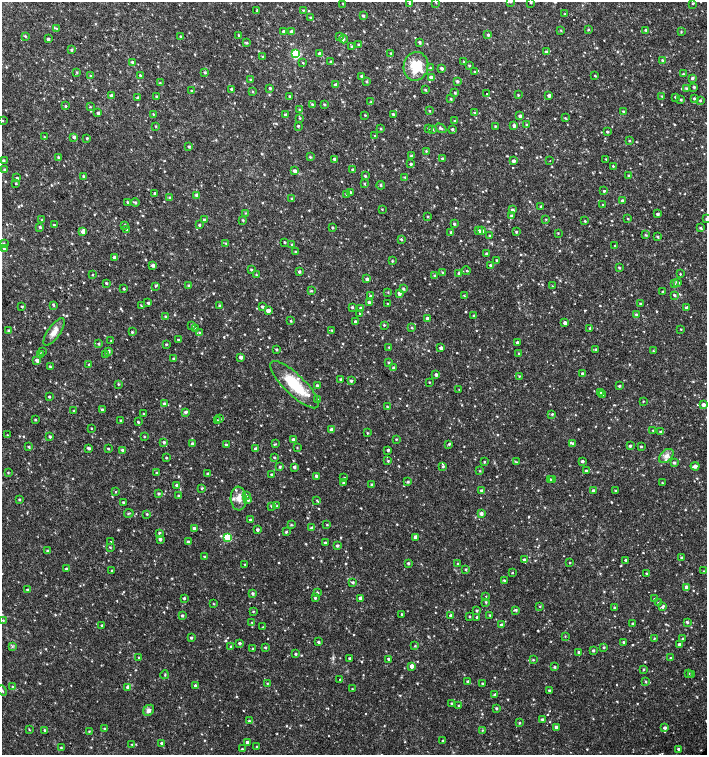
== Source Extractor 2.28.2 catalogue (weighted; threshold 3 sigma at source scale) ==
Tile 11 of 4 x 4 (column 3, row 3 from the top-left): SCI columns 3044-4453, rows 1507-3012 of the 6023 x 6029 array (HDU 1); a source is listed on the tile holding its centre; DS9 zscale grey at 2 x 2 block average (1 PNG px = mean of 2 x 2 image px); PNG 709 x 757 px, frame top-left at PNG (2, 2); each listed source drawn as its Kron ellipse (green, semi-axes under 4 px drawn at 4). Shown black and unused: <1% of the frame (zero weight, under 2 of 3 exposures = <1% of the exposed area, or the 3 px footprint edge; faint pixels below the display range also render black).
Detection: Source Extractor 2.28.2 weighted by HDU 2 'WHT'; one run over the whole footprint, this tile lists its part. Background 0.0179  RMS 0.0033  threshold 0.0149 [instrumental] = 3 sigma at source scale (4.5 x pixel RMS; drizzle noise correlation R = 1.50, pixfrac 1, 0.0396/0.0396 arcsec/px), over >= 5 px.
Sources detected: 870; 1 cosmic-ray / hot-pixel residue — neither listed nor drawn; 1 coinciding with a brighter row at this scale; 12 inside a brighter listed object's ellipse — not listed separately; of the other 856, all 500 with FLUX_AUTO >= 0.564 (the completeness limit of this list) listed and drawn (356 fainter detections not listed), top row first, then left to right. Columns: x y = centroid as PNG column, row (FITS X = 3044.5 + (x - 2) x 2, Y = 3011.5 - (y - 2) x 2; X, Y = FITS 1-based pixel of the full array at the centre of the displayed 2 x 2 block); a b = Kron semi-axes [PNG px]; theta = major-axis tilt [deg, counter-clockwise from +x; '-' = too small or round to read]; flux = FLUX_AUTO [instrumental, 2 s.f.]
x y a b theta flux
436 2 2 2 - 0.72
510 2 3 3 - 0.92
410 3 3 2 - 1.1
531 3 2 2 - 0.7
693 3 3 2 - 0.85
343 4 3 2 - 0.58
257 10 3 2 - 0.71
303 10 3 2 - 0.66
565 14 2 2 - 0.66
363 16 3 2 - 1.3
310 17 3 2 - 0.86
57 28 4 3 - 1.1
588 29 3 2 - 0.77
561 30 3 3 - 0.62
646 30 3 3 - 1
284 31 2 2 - 2.7
292 32 3 3 - 3.9
681 32 3 3 - 0.63
238 35 3 3 - 0.73
488 35 3 2 - 1.3
25 36 3 3 - 0.9
180 36 2 2 - 0.69
340 36 3 2 - 0.7
48 39 2 2 - 1.6
344 39 4 3 - 1
420 42 3 3 - 1.1
247 43 3 3 - 0.76
359 45 3 2 - 1.4
352 47 3 3 - 1.3
71 50 3 3 - 0.92
546 52 4 3 - 2.1
391 53 3 2 - 0.7
296 54 3 3 - 56
319 54 3 3 - 2.1
262 57 3 3 - 0.81
663 60 3 2 - 1.3
132 62 3 3 - 1.4
331 62 3 3 - 0.99
464 62 2 2 - 1.1
303 63 3 2 - 0.63
416 66 14 12 78 20
469 66 3 2 - 0.66
430 68 3 3 - 0.79
442 68 3 2 - 1.8
77 72 3 3 - 0.77
205 72 3 3 - 1.1
475 72 3 2 - 0.65
683 74 2 2 - 0.82
91 76 3 3 - 0.87
140 76 4 2 - 1
362 76 2 2 - 2
595 76 2 2 - 0.76
431 77 3 3 - 3
692 78 3 3 - 1.3
251 80 3 2 - 1
457 81 3 3 - 1.4
367 82 3 2 - 0.91
160 83 3 3 - 0.74
336 85 3 3 - 2.7
694 87 3 2 - 1.3
270 88 2 2 - 1.1
686 88 3 3 - 0.97
232 89 3 2 - 1.5
425 90 3 2 - 0.9
192 91 3 2 - 0.91
252 91 3 2 - 0.57
455 93 3 2 - 0.9
487 94 2 2 - 1.2
111 95 3 3 - 1.8
518 95 2 2 - 0.7
156 96 3 2 - 0.82
289 96 3 2 - 1.1
549 96 2 2 - 2.4
662 96 2 2 - 0.62
675 97 2 2 - 1.2
137 98 3 3 - 1.1
451 99 3 2 - 0.82
680 99 3 3 - 0.87
694 99 3 3 - 1.3
700 101 3 2 - 0.83
371 102 3 3 - 0.66
313 105 3 3 - 1.6
324 105 3 2 - 0.8
66 106 3 2 - 0.83
90 107 3 2 - 0.63
299 110 4 3 - 0.61
429 111 2 2 - 0.66
623 112 2 2 - 1
98 113 3 2 - 1.5
475 113 3 3 - 0.73
153 114 3 2 - 0.67
393 114 3 2 - 1
285 115 3 3 - 1.4
365 115 2 2 - 0.63
520 116 2 2 - 1.8
300 118 3 3 - 0.77
565 118 4 3 - 0.81
2 120 3 2 - 0.61
455 121 3 2 - 0.87
526 124 3 3 - 0.75
156 126 3 2 - 0.69
298 126 2 2 - 1.1
495 126 3 2 - 0.73
514 126 3 2 - 2.1
428 128 3 2 - 0.58
441 128 6 3 -32 1.4
381 129 3 3 - 0.78
432 129 3 2 - 0.61
452 129 3 2 - 1.2
607 132 2 2 - 0.99
375 136 3 2 - 0.7
44 137 3 2 - 0.62
74 137 3 3 - 1.9
87 138 2 2 - 0.86
629 141 2 2 - 0.79
189 147 3 2 - 1.1
426 151 3 2 - 0.64
411 156 3 3 - 0.92
58 157 3 2 - 1.1
310 157 3 2 - 1
334 159 3 3 - 1.5
443 159 4 2 - 1.7
606 159 2 2 - 0.6
3 161 3 2 - 1.3
513 161 3 3 - 2.8
550 161 2 2 - 4.4
411 164 3 2 - 1.4
613 166 2 2 - 0.91
5 170 3 3 - 1.6
353 170 3 3 - 1.2
295 171 3 3 - 3.1
629 175 2 2 - 0.73
84 176 3 3 - 1.2
365 176 3 3 - 0.8
405 177 3 2 - 0.57
17 178 3 3 - 1.2
364 183 3 2 - 0.63
16 184 2 2 - 0.9
381 185 4 3 - 0.86
604 191 2 2 - 1
350 192 3 2 - 1.4
155 193 3 2 - 1.1
346 194 3 3 - 0.88
197 195 3 3 - 3
170 198 4 3 - 1.4
292 199 3 2 - 1.1
622 200 3 3 - 1
128 202 3 2 - 1.1
135 203 4 3 - 1.2
603 204 3 2 - 0.65
541 206 2 2 - 1.2
382 209 2 2 - 0.59
513 210 2 2 - 1.9
246 213 3 2 - 0.6
658 214 2 2 - 1.5
428 216 3 2 - 0.65
511 216 3 2 - 1.1
627 218 3 2 - 0.6
204 219 3 3 - 0.87
546 219 2 2 - 0.63
706 219 3 3 - 0.95
42 220 2 2 - 0.6
243 220 3 2 - 0.83
585 221 3 3 - 0.75
454 224 3 2 - 1.1
54 225 2 2 - 0.8
125 225 3 2 - 0.74
199 225 2 2 - 1.1
40 227 3 2 - 1.1
332 228 2 2 - 0.98
700 228 3 3 - 1
127 230 3 2 - 0.64
83 231 4 3 - 3.6
478 231 3 2 - 2.8
482 231 3 2 - 2.7
451 232 2 2 - 1.2
516 232 3 2 - 0.96
558 233 2 2 - 0.58
489 235 3 2 - 0.61
646 235 3 3 - 0.76
658 236 3 3 - 0.77
401 239 3 2 - 0.89
284 242 2 2 - 0.91
226 243 3 3 - 0.59
3 244 4 3 - 1.7
291 244 3 3 - 0.78
615 246 2 2 - 0.81
4 248 4 3 - 1.2
295 252 3 2 - 1.1
486 254 2 2 - 1.4
114 257 3 3 - 2.9
497 260 2 2 - 1.3
392 261 3 2 - 0.77
153 265 3 3 - 2.2
490 265 2 2 - 1.1
619 268 3 2 - 0.85
251 270 3 3 - 1
466 271 4 2 - 0.87
299 272 3 3 - 1.4
442 272 3 3 - 0.78
459 273 3 3 - 1.7
680 274 2 2 - 0.67
92 275 2 2 - 0.62
256 275 3 2 - 0.57
435 276 3 3 - 1.4
367 279 3 3 - 2.2
106 283 2 2 - 1
678 283 3 3 - 1.3
674 284 3 3 - 0.82
155 286 3 3 - 0.66
189 286 3 3 - 1.1
552 286 3 2 - 0.57
124 289 3 2 - 0.85
403 289 3 3 - 1.3
311 291 4 3 - 0.82
663 292 2 2 - 0.85
388 293 3 2 - 0.57
399 294 3 2 - 3.3
674 295 3 2 - 1.1
370 296 3 2 - 1.1
464 296 3 2 - 0.59
369 302 3 2 - 1.6
148 303 3 2 - 1.3
388 304 2 2 - 0.88
640 304 2 2 - 1.3
54 306 3 3 - 0.62
141 306 3 2 - 0.61
219 306 3 3 - 1.1
21 307 2 2 - 0.72
262 307 3 2 - 1.4
352 307 3 2 - 1.2
361 308 3 3 - 1.6
687 308 3 3 - 2.5
268 310 3 3 - 5.3
360 313 3 2 - 0.7
473 315 2 2 - 0.61
637 315 3 3 - 1.8
165 316 3 3 - 0.96
427 318 3 2 - 2.2
291 321 2 2 - 0.98
355 321 3 2 - 1.4
565 323 3 2 - 2.9
192 325 3 3 - 1.5
384 325 3 3 - 0.8
412 328 3 2 - 0.78
590 328 3 2 - 1
196 329 3 3 - 1.5
681 329 2 2 - 0.61
332 330 3 2 - 0.74
9 331 3 3 - 1.4
54 332 16 6 55 6.1
132 332 3 3 - 0.93
199 333 4 3 - 0.81
178 340 2 2 - 1.2
111 341 2 2 - 0.62
517 343 2 2 - 1.9
98 344 3 3 - 0.97
166 344 2 2 - 0.76
389 347 3 2 - 0.61
441 348 3 2 - 2.4
276 349 2 2 - 1.1
596 349 3 2 - 0.91
108 351 3 3 - 2.4
653 351 2 2 - 0.61
42 352 3 2 - 0.74
40 354 3 2 - 0.9
105 354 3 2 - 0.73
519 354 3 2 - 0.62
241 357 2 2 - 3
173 358 2 2 - 0.68
37 360 3 3 - 3.1
388 363 3 3 - 0.88
89 365 3 2 - 0.88
50 366 3 3 - 0.95
394 367 3 3 - 1.7
582 373 3 2 - 1.4
436 375 3 3 - 2.1
519 376 2 2 - 0.63
340 379 2 2 - 1.2
351 381 3 3 - 1.5
429 382 2 2 - 0.6
118 384 3 3 - 0.75
295 385 32 10 -44 30
317 386 4 2 - 2.1
619 386 2 2 - 1.2
459 390 3 2 - 0.61
600 392 3 3 - 1.7
603 395 3 3 - 1.9
49 397 2 2 - 1.1
318 399 3 3 - 0.76
643 401 2 2 - 0.6
164 404 3 3 - 1.7
703 405 3 2 - 3.4
387 407 3 2 - 0.71
102 410 2 2 - 1.3
74 411 3 2 - 1
185 412 3 3 - 2.1
144 414 3 2 - 0.61
552 414 3 2 - 0.91
220 418 3 3 - 0.9
35 420 3 2 - 0.76
121 420 2 2 - 0.83
218 421 3 3 - 1.1
138 422 3 2 - 0.94
91 428 2 2 - 0.59
332 430 3 3 - 5.6
653 431 2 2 - 0.8
660 432 3 2 - 1
367 433 2 2 - 0.78
7 435 2 2 - 0.57
50 437 3 2 - 1.4
144 437 3 2 - 0.59
293 439 2 2 - 1.5
396 439 3 2 - 0.64
164 442 3 3 - 1.6
572 443 3 3 - 1
192 444 3 3 - 2.6
276 444 3 3 - 0.57
449 444 3 3 - 1.1
226 445 3 2 - 0.92
630 446 3 2 - 1.5
29 447 2 2 - 1.1
641 447 2 2 - 0.91
89 448 4 2 - 1.8
297 448 2 2 - 0.59
108 449 2 2 - 0.88
256 449 3 2 - 2.1
122 450 2 2 - 1.4
388 450 2 2 - 1.6
666 456 8 5 44 4
274 457 3 2 - 0.9
166 458 2 2 - 0.75
388 461 3 2 - 0.93
582 461 3 2 - 1.6
484 462 3 2 - 0.94
516 462 4 2 - 0.65
674 463 3 3 - 1.3
443 466 3 3 - 1.2
695 466 4 3 - 3
280 467 3 2 - 1.2
294 467 3 2 - 1.8
480 471 3 2 - 0.6
586 471 2 2 - 1.3
8 473 3 2 - 0.66
157 473 3 2 - 0.7
208 474 3 3 - 1.8
271 474 2 2 - 1.1
316 476 3 2 - 2
344 478 3 2 - 1.1
553 479 2 2 - 1.4
550 480 3 2 - 1.1
408 482 3 3 - 0.94
344 483 2 2 - 1.8
662 483 2 2 - 0.62
176 485 2 2 - 1.9
372 485 3 3 - 1.1
202 488 3 3 - 0.88
481 491 2 2 - 1.6
594 491 4 2 - 2
616 491 3 2 - 0.86
115 492 2 2 - 1.8
159 494 2 2 - 1.2
246 495 3 3 - 1.3
179 496 2 2 - 1.3
239 499 12 8 -85 6.4
19 500 3 2 - 0.96
248 500 3 3 - 1.5
317 500 3 2 - 0.72
123 502 3 2 - 1.4
271 506 3 2 - 0.8
277 506 3 2 - 0.82
129 513 5 2 - 0.62
481 513 3 2 - 2.7
147 514 3 3 - 0.69
250 520 2 2 - 1.5
291 525 3 3 - 0.76
327 525 2 2 - 0.67
194 528 3 3 - 1.5
311 528 3 3 - 1.2
257 530 2 2 - 1.8
286 532 3 2 - 0.89
159 533 2 2 - 1.2
415 537 3 3 - 2.5
228 538 3 3 - 28
160 539 2 2 - 2.4
111 542 2 2 - 0.75
188 542 3 2 - 1.3
325 543 2 2 - 1.3
337 546 2 2 - 1.4
110 547 3 2 - 0.77
47 551 3 2 - 1.1
204 557 3 2 - 0.61
682 558 3 2 - 1.6
524 560 3 3 - 1.7
626 560 2 2 - 0.97
408 563 3 3 - 1.1
570 563 2 2 - 0.59
245 564 2 2 - 0.57
458 564 3 2 - 1.1
66 569 3 2 - 1.8
466 569 3 2 - 0.94
112 570 2 2 - 0.83
703 571 4 2 - 0.71
512 573 2 2 - 0.69
646 573 3 3 - 0.8
504 581 2 2 - 1.1
353 582 3 3 - 1.2
687 587 3 3 - 3.5
27 590 3 2 - 1
253 593 3 3 - 1.5
317 593 3 2 - 1
486 597 3 2 - 0.6
184 598 2 2 - 1.4
315 598 2 2 - 0.88
361 598 3 3 - 3.4
655 599 3 3 - 1
486 602 3 3 - 0.78
659 603 2 2 - 1.1
214 604 3 3 - 0.6
540 606 3 2 - 0.64
663 607 4 3 - 1.4
614 608 2 2 - 1.2
516 610 3 3 - 1.2
253 611 3 3 - 0.6
477 611 3 2 - 1.1
401 614 2 2 - 0.77
451 615 3 2 - 2.1
490 615 3 2 - 0.96
182 616 2 2 - 1.5
469 617 2 2 - 0.63
477 617 2 2 - 1.4
3 620 2 2 - 0.84
252 622 3 2 - 0.58
687 622 3 2 - 1.3
633 624 2 2 - 2.1
102 625 3 2 - 1.4
501 625 3 2 - 2.9
263 627 4 2 - 0.62
565 636 3 2 - 0.57
191 638 3 2 - 1.3
654 639 4 2 - 0.71
683 639 3 2 - 1
318 642 2 2 - 1.3
624 642 3 2 - 1
239 643 2 2 - 1.6
679 645 2 2 - 3.3
12 646 4 2 - 0.84
415 646 3 2 - 0.72
231 647 2 2 - 0.83
265 647 4 3 - 0.74
604 647 2 2 - 0.94
253 648 3 3 - 0.67
593 650 3 2 - 1.2
579 653 3 2 - 1.3
295 654 2 2 - 1.1
139 658 3 2 - 0.91
350 658 2 2 - 1.3
671 658 2 2 - 0.93
389 659 3 2 - 2.6
533 660 3 2 - 0.71
411 666 3 3 - 4.1
555 667 3 3 - 1.1
643 669 2 2 - 0.7
688 673 3 2 - 0.88
165 675 4 2 - 0.74
692 675 3 2 - 0.64
340 679 3 2 - 0.71
467 681 3 2 - 1.2
646 681 3 3 - 0.66
267 683 3 2 - 0.56
482 683 2 2 - 0.9
195 686 3 3 - 1.3
13 687 3 3 - 0.85
128 687 3 3 - 2.7
352 689 3 2 - 0.58
2 690 6 2 -49 0.88
549 691 2 2 - 1.3
495 694 3 2 - 1.1
451 703 2 2 - 0.88
459 706 3 2 - 0.8
496 708 2 2 - 1
149 710 6 5 - 2.8
542 720 3 3 - 1.5
249 721 3 2 - 1.1
519 723 3 2 - 0.9
557 727 3 3 - 3.5
665 728 3 3 - 2.3
105 729 4 2 - 1
29 730 3 2 - 0.6
44 730 3 2 - 1.1
482 730 4 3 - 0.79
89 731 3 2 - 0.59
442 741 3 3 - 1
247 742 3 2 - 2.8
162 743 2 2 - 2.1
132 745 3 2 - 0.58
257 747 2 2 - 0.83
61 748 2 2 - 0.8
242 749 3 2 - 0.79
678 749 2 2 - 1.2
Isophote crosses this tile's border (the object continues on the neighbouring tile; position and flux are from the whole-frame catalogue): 3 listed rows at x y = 510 2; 706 219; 2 690
Diffuse or blended objects may show on this block-average render without a row.